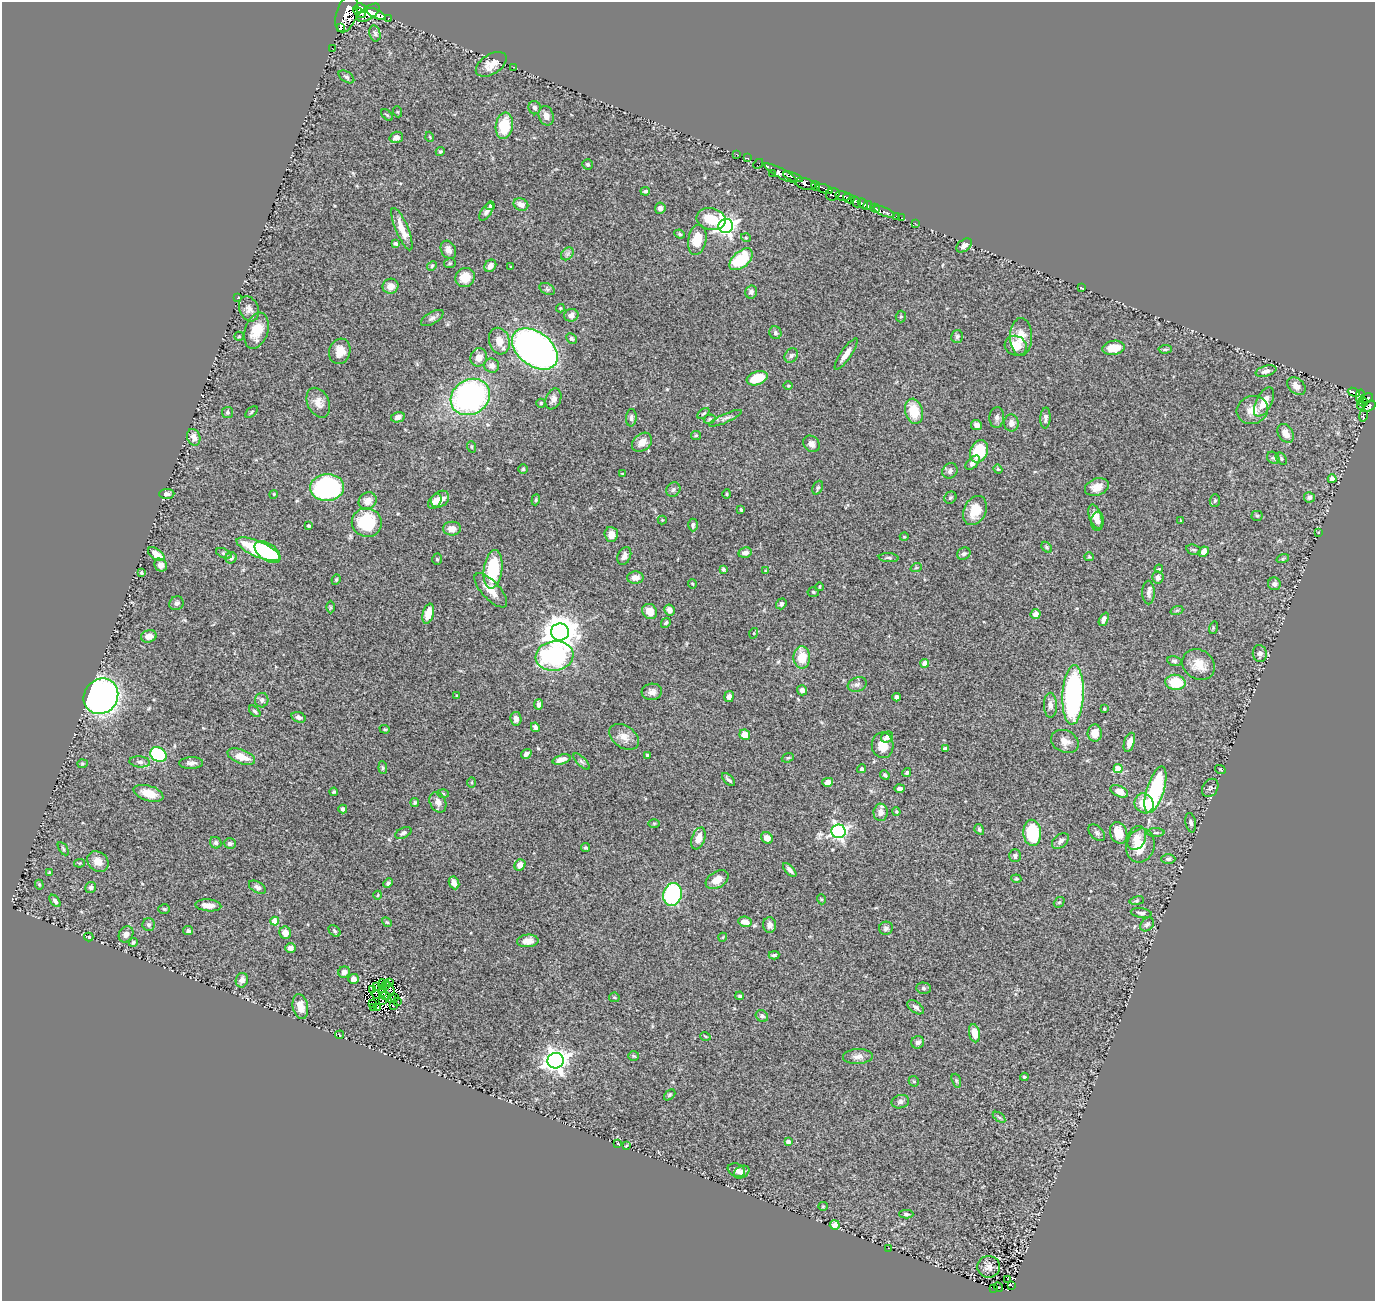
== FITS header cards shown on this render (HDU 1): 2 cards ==
NAXIS1  =                 1373
NAXIS2  =                 1299

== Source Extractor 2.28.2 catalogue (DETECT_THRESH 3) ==
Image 1373 x 1299 px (HDU 1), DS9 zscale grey, 1 PNG px = 1 image px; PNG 1377 x 1303 px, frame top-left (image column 1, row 1299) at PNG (2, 2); each listed source drawn as its Kron ellipse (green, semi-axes under 4 px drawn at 4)
Background 1.01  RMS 0.041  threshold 0.122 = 3 sigma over >= 5 px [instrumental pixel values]
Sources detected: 392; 11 with non-positive FLUX_AUTO (blend fragments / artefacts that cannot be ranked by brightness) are neither listed nor drawn; the other 381 listed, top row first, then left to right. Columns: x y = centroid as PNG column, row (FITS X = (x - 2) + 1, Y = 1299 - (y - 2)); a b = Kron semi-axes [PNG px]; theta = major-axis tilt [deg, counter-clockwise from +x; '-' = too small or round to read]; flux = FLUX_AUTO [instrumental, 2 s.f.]
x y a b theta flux
360 8 6 4 -13 780
359 13 7 3 -37 160
369 13 13 6 36 1300
347 14 19 10 72 1900
376 14 10 4 -26 1400
388 18 4 3 - 80
340 27 3 2 - 130
375 33 8 5 -77 6
332 48 2 2 - 8.7
491 64 17 10 32 31
514 67 4 2 - 9.4
346 77 9 5 -34 6.1
535 108 6 6 - 8.2
398 112 5 3 - 2.6
387 115 7 4 -45 3.5
546 116 10 7 -76 17
504 126 13 8 81 85
396 137 7 5 17 15
430 137 5 3 - 2.2
440 151 5 4 - 6.5
736 154 3 2 - 10
747 158 3 2 - 17
588 164 5 5 - 5.2
758 164 5 2 - 27
772 173 2 2 - 3.5
780 173 18 4 -28 810
793 177 10 4 -20 1100
805 184 10 5 -14 150
816 186 5 4 - 210
824 189 9 4 -19 79
645 191 5 3 - 4.7
833 194 7 6 - 420
843 196 8 4 -11 540
849 198 6 4 -27 520
856 202 6 3 -63 200
521 204 7 6 - 17
863 204 5 4 - 570
868 205 5 4 - 440
490 206 4 4 - 4.1
660 208 5 5 - 8.6
875 208 5 3 - 170
486 212 10 5 57 12
884 212 11 3 -21 390
897 216 3 2 - 21
902 218 3 2 - 18
711 219 15 11 -12 85
915 223 3 2 - 5.9
726 226 7 7 - 1100
402 229 23 6 -67 38
680 234 5 4 - 3.6
746 238 5 3 - 2.6
697 240 15 9 80 57
396 244 4 3 - 5.5
964 245 9 5 37 13
448 250 9 7 -62 15
567 254 7 5 45 7.3
741 259 14 8 42 130
450 263 6 5 - 3.7
432 266 5 4 - 3.9
490 266 7 5 50 17
511 266 3 2 - 1.7
465 277 10 9 - 46
390 286 8 7 - 22
1082 288 3 2 - 1.9
547 289 8 5 -26 6.2
751 292 6 6 - 8.2
238 297 3 2 - 1.7
560 308 4 4 - 2.9
249 309 13 9 -68 16
571 315 7 6 - 12
901 317 6 5 - 4
432 318 12 6 30 9.3
257 331 18 11 72 59
775 333 6 6 - 5.5
239 336 5 4 - 3.1
957 336 6 5 - 6.2
1021 337 19 11 89 39
572 338 6 4 -44 5.7
499 341 13 10 -74 30
1016 346 11 9 -24 37
1113 348 11 7 8 47
535 349 26 16 -38 1300
1165 349 7 4 4 4.4
340 351 13 10 73 35
846 354 18 5 56 22
791 355 7 6 - 7.2
479 357 9 8 - 21
492 366 7 7 - 15
1266 371 10 5 15 12
757 378 11 6 21 68
788 386 4 3 - 2.5
1296 386 10 7 -41 22
1354 392 6 3 -21 79
1360 396 6 3 76 110
470 397 20 17 31 650
1366 398 7 2 25 55
553 399 11 7 68 14
1264 402 16 8 62 39
1363 402 5 3 - 100
318 403 16 10 -63 26
541 403 4 4 - 3.4
1361 405 5 3 - 93
1369 406 7 4 36 240
1252 410 16 14 16 38
914 411 13 9 -75 72
227 412 5 5 - 5
251 412 7 3 43 3.1
703 413 7 3 39 4
1363 416 5 3 - 21
398 417 7 5 13 13
997 417 10 7 85 10
631 418 8 5 85 7.5
726 418 18 4 24 10
1045 418 10 5 87 9.5
710 419 6 4 18 4.3
1011 423 8 7 - 15
976 425 5 5 - 11
1286 433 10 7 -59 24
696 435 5 4 - 3.1
194 437 8 6 -70 15
642 442 11 8 40 25
811 444 9 7 -45 14
472 447 6 3 -71 3.1
979 451 11 8 67 90
1273 458 7 5 -42 5.6
1281 459 7 4 -51 4.5
973 463 9 5 45 12
523 469 5 5 - 3.9
998 469 4 4 - 2.7
950 471 8 7 - 9.3
622 474 4 3 - 2.7
1332 479 4 4 - 17
327 487 17 13 4 450
1097 487 12 8 20 28
818 488 7 5 66 5
673 490 7 6 - 7.2
167 494 7 5 4 9.4
274 494 4 3 - 2.3
727 494 5 3 - 2.8
1309 497 5 5 - 10
950 498 6 5 - 5
440 499 10 7 36 29
536 500 5 4 - 3.6
1215 500 6 5 - 4.9
368 501 9 8 - 28
435 501 8 5 53 17
741 510 3 3 - 2.8
975 511 15 11 64 56
1257 516 5 5 - 4.1
1095 517 12 6 -71 26
662 520 4 4 - 2.6
1097 521 9 6 85 15
1181 521 3 3 - 2.8
367 523 15 14 - 150
693 525 6 4 89 6.4
309 526 3 3 - 3.9
452 529 9 7 -1 20
1319 532 3 2 - 1.7
611 534 7 7 - 18
904 537 4 3 - 2.1
1047 547 6 4 -43 4.4
258 549 23 8 -24 190
1194 550 7 5 -17 5
268 552 15 8 -36 160
1204 552 5 4 - 23
224 553 8 4 -20 5.4
745 553 7 5 13 13
156 554 9 5 -35 29
964 554 7 6 - 7.2
624 556 9 6 63 12
1089 557 5 4 - 2.9
231 558 6 5 - 8.3
889 558 10 4 -4 6.1
1283 558 6 4 20 4
437 559 6 5 - 3.7
161 565 7 6 - 16
916 568 5 3 - 2.6
493 569 19 9 83 170
723 569 4 3 - 5.4
1159 569 4 3 - 2.9
765 571 4 3 - 2.1
142 573 4 3 - 4.2
1158 577 6 5 - 13
635 578 8 6 3 20
336 580 5 3 - 3.3
692 584 5 3 - 2.8
1274 584 6 6 - 8.6
819 587 4 3 - 2.3
491 590 22 9 -47 34
813 592 5 5 - 4.2
1148 593 12 6 -90 11
176 603 7 6 - 8.7
781 604 5 5 - 8
330 607 6 4 -90 3.2
669 610 6 5 - 17
1177 610 6 4 19 3.7
650 611 8 7 - 28
428 614 10 5 76 32
1035 614 5 5 - 18
1104 619 7 4 65 11
666 623 5 4 - 4.9
1213 628 6 4 74 3.6
560 632 9 8 - 5300
754 633 5 3 - 2.4
149 636 8 6 15 20
1260 654 8 7 - 9.1
555 656 19 15 8 370
802 657 11 8 90 52
1174 661 7 5 -12 6.3
925 663 4 4 - 35
1199 665 17 14 -35 43
1175 682 10 7 -7 98
857 685 10 7 19 9.8
802 690 5 5 - 11
652 692 10 8 4 14
1073 695 30 10 87 610
101 696 18 16 53 1200
457 696 4 2 - 2.2
729 696 5 4 - 9.1
897 697 4 4 - 16
262 700 7 6 - 7.9
539 704 5 4 - 11
1050 705 12 6 -88 12
1104 709 3 2 - 2.8
255 711 7 4 -45 5.1
299 717 7 5 -19 9
516 719 7 5 -81 13
535 727 5 3 - 6.7
385 729 5 4 - 3.4
1095 733 8 7 - 33
745 735 5 5 - 35
624 737 16 11 -34 27
887 737 6 5 - 15
1065 741 14 11 -26 23
1129 742 10 5 72 21
883 745 13 11 -86 43
945 748 4 3 - 5.2
158 754 9 7 -30 210
526 754 6 4 35 8.9
647 755 3 3 - 4.9
241 757 14 7 -20 42
788 758 6 4 20 4.3
561 759 9 4 17 20
140 762 10 5 -5 8.9
581 762 10 4 -45 5.6
191 763 12 6 1 12
82 764 5 4 - 3.8
383 768 6 4 -84 4.4
862 769 4 4 - 5.7
1118 769 4 4 - 63
1220 769 5 3 - 2.1
907 772 5 4 - 3.9
885 775 5 4 - 5.2
729 780 8 3 -44 6.4
472 782 5 3 - 2.8
828 782 5 4 - 18
899 788 5 4 - 7.6
1210 788 10 7 56 9.2
1155 790 24 8 73 270
1119 791 9 5 -24 31
334 792 4 3 - 3.4
149 793 15 7 -17 37
443 794 6 4 -2 3.2
438 802 11 8 -65 19
415 803 4 4 - 4.1
1144 803 10 9 - 53
343 809 4 4 - 9.7
881 812 8 7 - 19
896 812 4 3 - 3.3
654 823 6 4 1 2.8
1191 823 10 5 -80 8.2
979 829 5 4 - 4.7
839 831 7 7 - 700
403 833 9 5 26 7.5
1032 833 13 9 -85 150
1097 833 10 6 -45 8.2
1119 833 11 8 -67 57
1156 833 9 4 0 5.8
698 838 11 6 70 29
767 838 6 5 - 21
1136 838 12 9 67 25
1060 841 10 6 41 11
216 843 6 5 - 5.2
230 843 6 5 - 6.2
1140 846 17 14 73 69
585 848 4 4 - 3.8
63 849 7 4 -57 3.9
1015 856 6 5 - 7.5
1168 859 7 5 0 6.1
98 862 11 9 -40 29
80 863 5 4 - 2.9
520 865 6 5 - 23
790 870 8 4 -46 10
50 872 4 3 - 2.7
1016 879 5 3 - 3.3
717 880 12 8 32 30
388 883 5 4 - 6.2
454 883 6 5 - 15
39 885 5 4 - 3.1
91 887 5 5 - 6.2
257 887 9 5 -30 8.7
672 894 11 9 76 320
378 895 4 2 - 2.1
821 899 5 3 - 2.5
55 901 7 4 -52 7.5
1137 901 7 3 9 3.9
1059 902 6 4 40 3.9
208 905 13 6 -5 20
164 909 6 4 -3 4.3
1141 913 10 4 -8 11
275 921 4 4 - 44
387 922 5 4 - 3.4
745 922 6 5 - 24
1147 924 8 5 48 8
149 925 6 6 - 6.5
770 925 8 6 -86 13
886 928 7 6 - 8.6
188 931 5 4 - 6.2
334 931 7 5 -43 5
285 933 6 5 - 22
126 934 8 7 - 12
89 937 4 3 - 4.8
723 937 4 3 - 2.5
528 941 11 6 5 19
133 942 4 4 - 3.9
290 948 5 5 - 8.4
774 955 5 4 - 5.7
344 972 6 5 - 13
354 979 5 5 - 15
242 980 7 6 - 13
390 983 4 2 - 5.9
382 984 5 2 - 2.8
376 986 3 2 - 1.6
385 986 2 2 - 2.4
389 988 7 3 -60 6
923 988 7 5 -2 6
373 989 3 2 - 0.97
382 990 3 2 - 0.51
383 993 3 2 - 0.56
376 994 5 2 - 4.4
385 996 4 2 - 2.4
740 996 4 3 - 3.9
394 997 2 2 - 4.1
614 997 5 4 - 3.6
392 999 4 2 - 2.7
382 1000 4 2 - 1.4
398 1001 2 2 - 5.9
372 1003 3 2 - 3.9
393 1005 3 2 - 4.5
300 1007 13 7 -78 27
374 1007 3 2 - 3.2
378 1007 3 2 - 3.1
916 1007 9 5 -37 8.7
762 1016 6 5 - 7
974 1033 9 5 -78 33
340 1035 4 2 - 4
705 1036 5 3 - 2.8
918 1042 6 6 - 9
634 1056 5 4 - 3.2
858 1057 15 7 2 16
555 1061 8 7 - 2200
1024 1077 4 3 - 3.2
914 1081 5 4 - 3.5
956 1081 7 4 -71 3.5
670 1095 6 4 42 4
900 1102 9 6 14 9.4
999 1117 7 4 -36 4.5
788 1142 4 3 - 12
618 1143 3 2 - 3.1
626 1145 3 2 - 2.4
736 1170 9 6 -22 11
742 1172 8 5 29 12
823 1206 5 4 - 3.2
906 1214 7 4 1 5
835 1225 5 4 - 16
888 1248 2 2 - 8.7
989 1267 11 11 - 18
1007 1279 2 2 - 2.6
1012 1286 3 2 - 5.3
998 1287 5 2 - 4.9
993 1288 3 2 - 10
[11 non-positive-flux detections neither listed nor drawn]